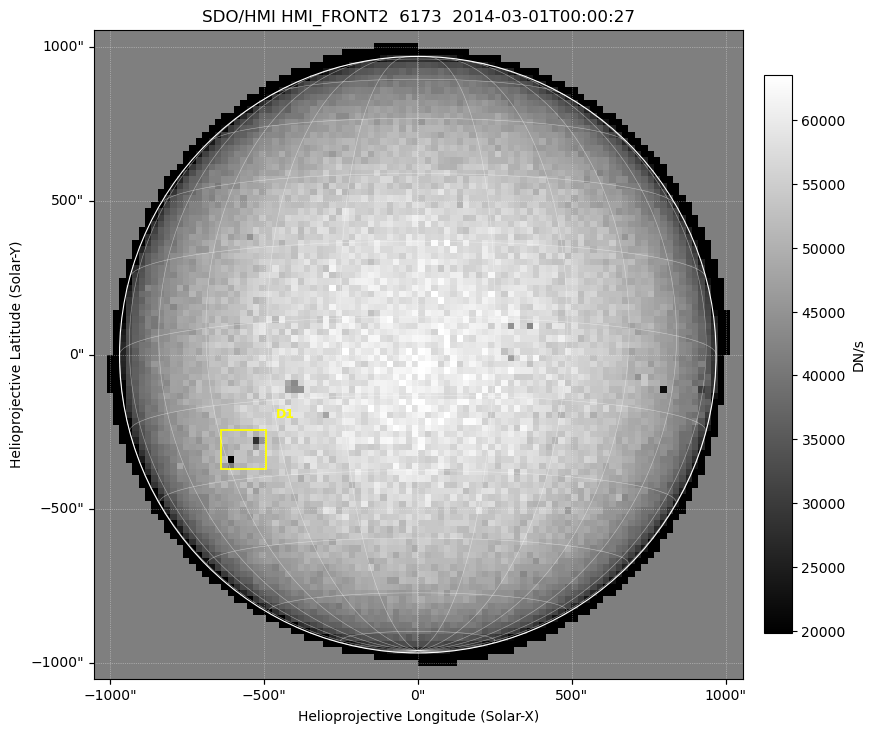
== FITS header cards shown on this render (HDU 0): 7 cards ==
TELESCOP= 'SDO/HMI '
INSTRUME= 'HMI_FRONT2'
WAVELNTH=               6173.0
DATE-OBS= '2014-03-01T00:00:27.90'
CTYPE1  = 'HPLN-TAN'
CTYPE2  = 'HPLT-TAN'
BUNIT   = 'DN/s    '

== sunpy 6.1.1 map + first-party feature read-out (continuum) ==
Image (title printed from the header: SDO/HMI HMI_FRONT2  6173  2014-03-01T00:00:27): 102 x 102 px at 20.7 arcsec/px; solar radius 969 arcsec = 46.9 px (full disc in frame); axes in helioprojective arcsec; data unit DN/s (BUNIT, on the colour bar)
Orientation: file roll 179.9 deg (from PC/CROTA): ROTATED to solar-north-up (sunpy Map.rotate, bilinear) for analysis and display; everything below refers to the rotated frame; the empty margins the rotation leaves inside the frame are drawn grey
Missing data: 20% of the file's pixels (0.0% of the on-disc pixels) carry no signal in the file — blank (NaN) pixels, within Tx -1000..1000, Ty -1000..1000 arcsec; drawn neutral grey and excluded from every search
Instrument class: CONTINUUM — white-light / continuum photospheric image (CONTENT/OBS_TYPE)
Dark features (sunspots / pores): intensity divided by the median radial (limb-darkening) profile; local-median window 9 px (8% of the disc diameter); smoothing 3 px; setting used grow <= 0.95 with closing radius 1 px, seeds <= 0.88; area >= 9 px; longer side >= 3 px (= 62 arcsec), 3 px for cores <= 0.7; searched inside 0.97 R_sun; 1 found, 1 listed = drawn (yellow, D1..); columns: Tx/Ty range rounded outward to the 50 arcsec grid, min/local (2 s.f., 1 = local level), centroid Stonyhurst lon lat
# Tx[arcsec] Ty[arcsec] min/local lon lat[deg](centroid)
D1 -650..-500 -400..-250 0.9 -40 -24